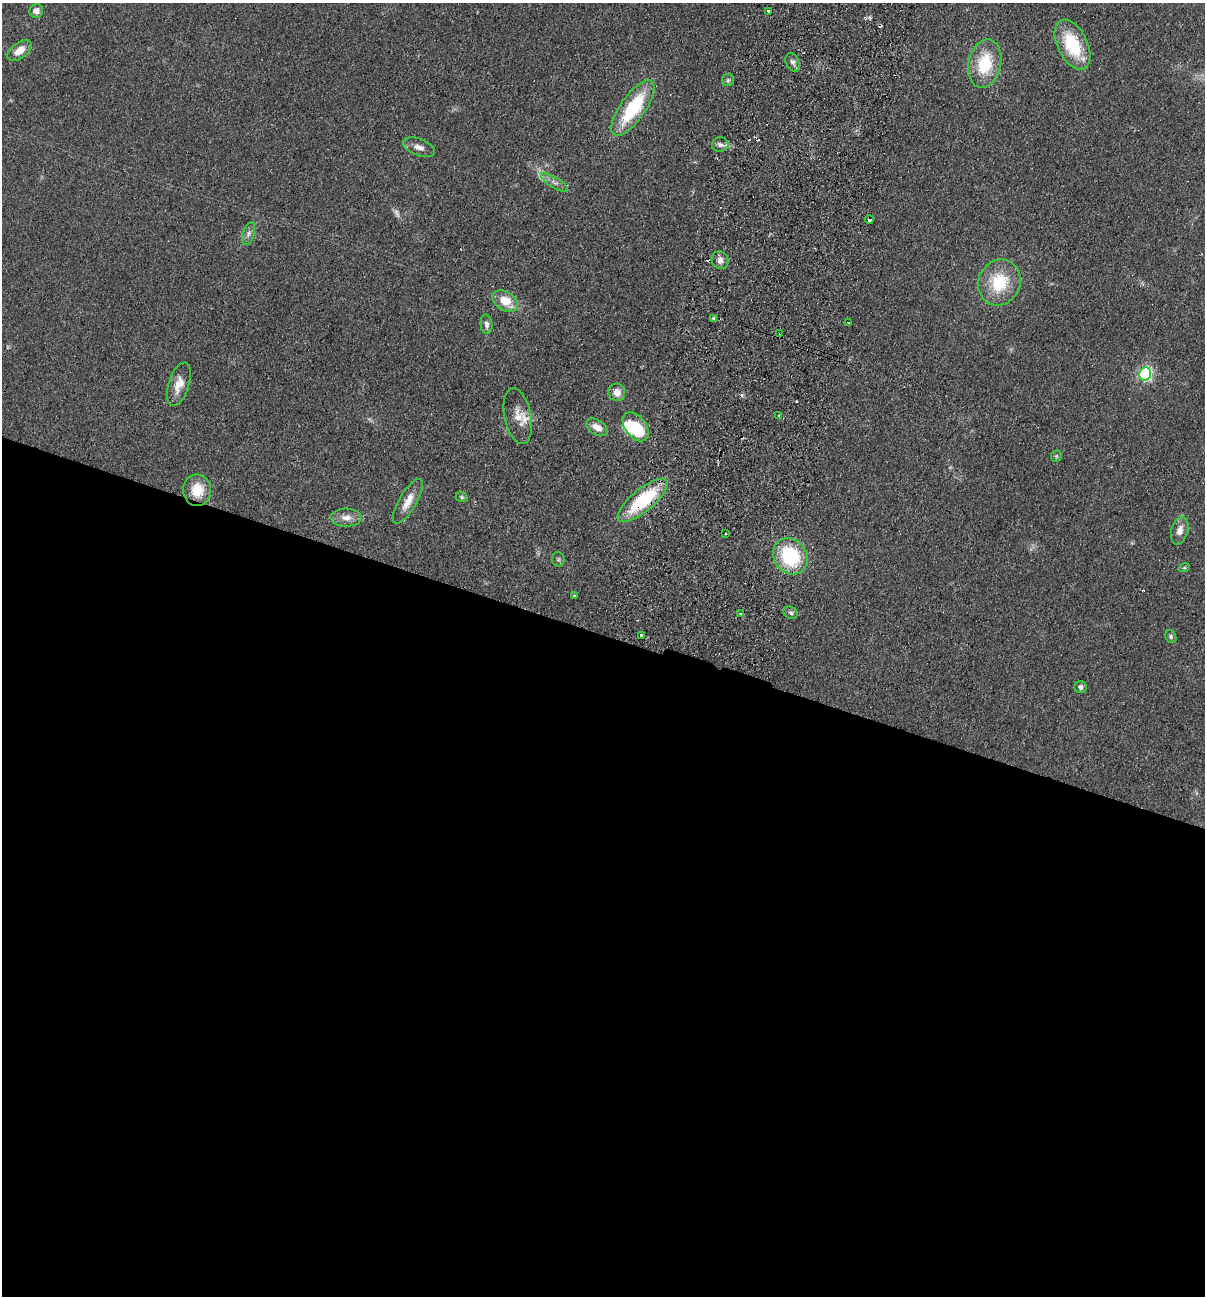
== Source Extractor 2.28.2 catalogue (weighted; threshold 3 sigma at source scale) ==
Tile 14 of 4 x 4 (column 2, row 4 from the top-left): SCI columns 1513-2715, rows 19-1312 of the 5308 x 5212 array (HDU 1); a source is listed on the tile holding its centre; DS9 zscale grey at full resolution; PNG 1207 x 1298 px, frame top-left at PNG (2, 3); each listed source drawn as its Kron ellipse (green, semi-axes under 4 px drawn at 4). Shown black and unused: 51% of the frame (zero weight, under 2 of 3 exposures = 3% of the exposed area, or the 3 px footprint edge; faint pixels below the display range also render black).
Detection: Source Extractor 2.28.2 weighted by HDU 2 'WHT'; one run over the whole footprint, this tile lists its part. Background 0.0596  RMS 0.0088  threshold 0.0398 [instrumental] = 3 sigma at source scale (4.5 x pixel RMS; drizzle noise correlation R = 1.50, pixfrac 1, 0.05/0.05 arcsec/px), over >= 5 px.
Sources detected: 55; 1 too faint to see at this stretch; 1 inside a brighter object's white glare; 8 cosmic-ray / hot-pixel residue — neither listed nor drawn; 1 inside a brighter listed object's ellipse — not listed separately; the other 44 listed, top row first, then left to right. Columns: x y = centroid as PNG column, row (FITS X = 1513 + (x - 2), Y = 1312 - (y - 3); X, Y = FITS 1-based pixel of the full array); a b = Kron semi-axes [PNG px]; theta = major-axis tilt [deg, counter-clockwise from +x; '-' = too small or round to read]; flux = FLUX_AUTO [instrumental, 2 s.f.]
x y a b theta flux
36 11 7 7 - 4.9
768 11 3 3 - 1.8
1072 45 27 15 -64 48
20 50 14 7 36 11
793 62 10 6 -63 3.4
985 64 24 16 77 38
728 80 6 6 - 1.7
633 108 33 12 55 61
720 145 8 7 - 3.2
419 147 17 8 -21 6.4
555 183 15 5 -31 4.4
869 220 4 3 - 6.6
248 234 12 5 71 3.5
720 260 9 8 - 4.2
999 282 23 21 63 39
505 301 14 9 -31 19
714 318 3 3 - 5.6
849 323 3 3 - 2.1
486 324 10 6 -84 3.5
780 333 3 2 - 0.76
1145 374 6 6 - 150
179 384 22 10 73 12
617 392 9 8 - 7.7
518 416 28 13 -78 12
779 416 3 3 - 1.3
597 427 12 7 -30 7.8
636 427 16 10 -53 44
1056 456 6 5 - 1.2
197 490 16 14 -87 20
462 497 6 5 - 1.4
643 500 31 11 40 61
408 501 25 8 60 11
346 518 16 9 -2 7.5
1180 531 14 8 74 7.2
726 534 2 2 - 0.88
790 556 19 16 -50 62
558 559 7 6 - 1.8
1184 568 6 3 18 1.1
574 595 3 3 - 2
791 613 7 5 -33 1.9
740 614 3 3 - 1.5
642 635 3 3 - 8.5
1171 637 7 5 -63 1.6
1081 687 6 6 - 2.8
Overlapping masked pixels (flux is a lower limit): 3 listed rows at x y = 869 220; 780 333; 643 500